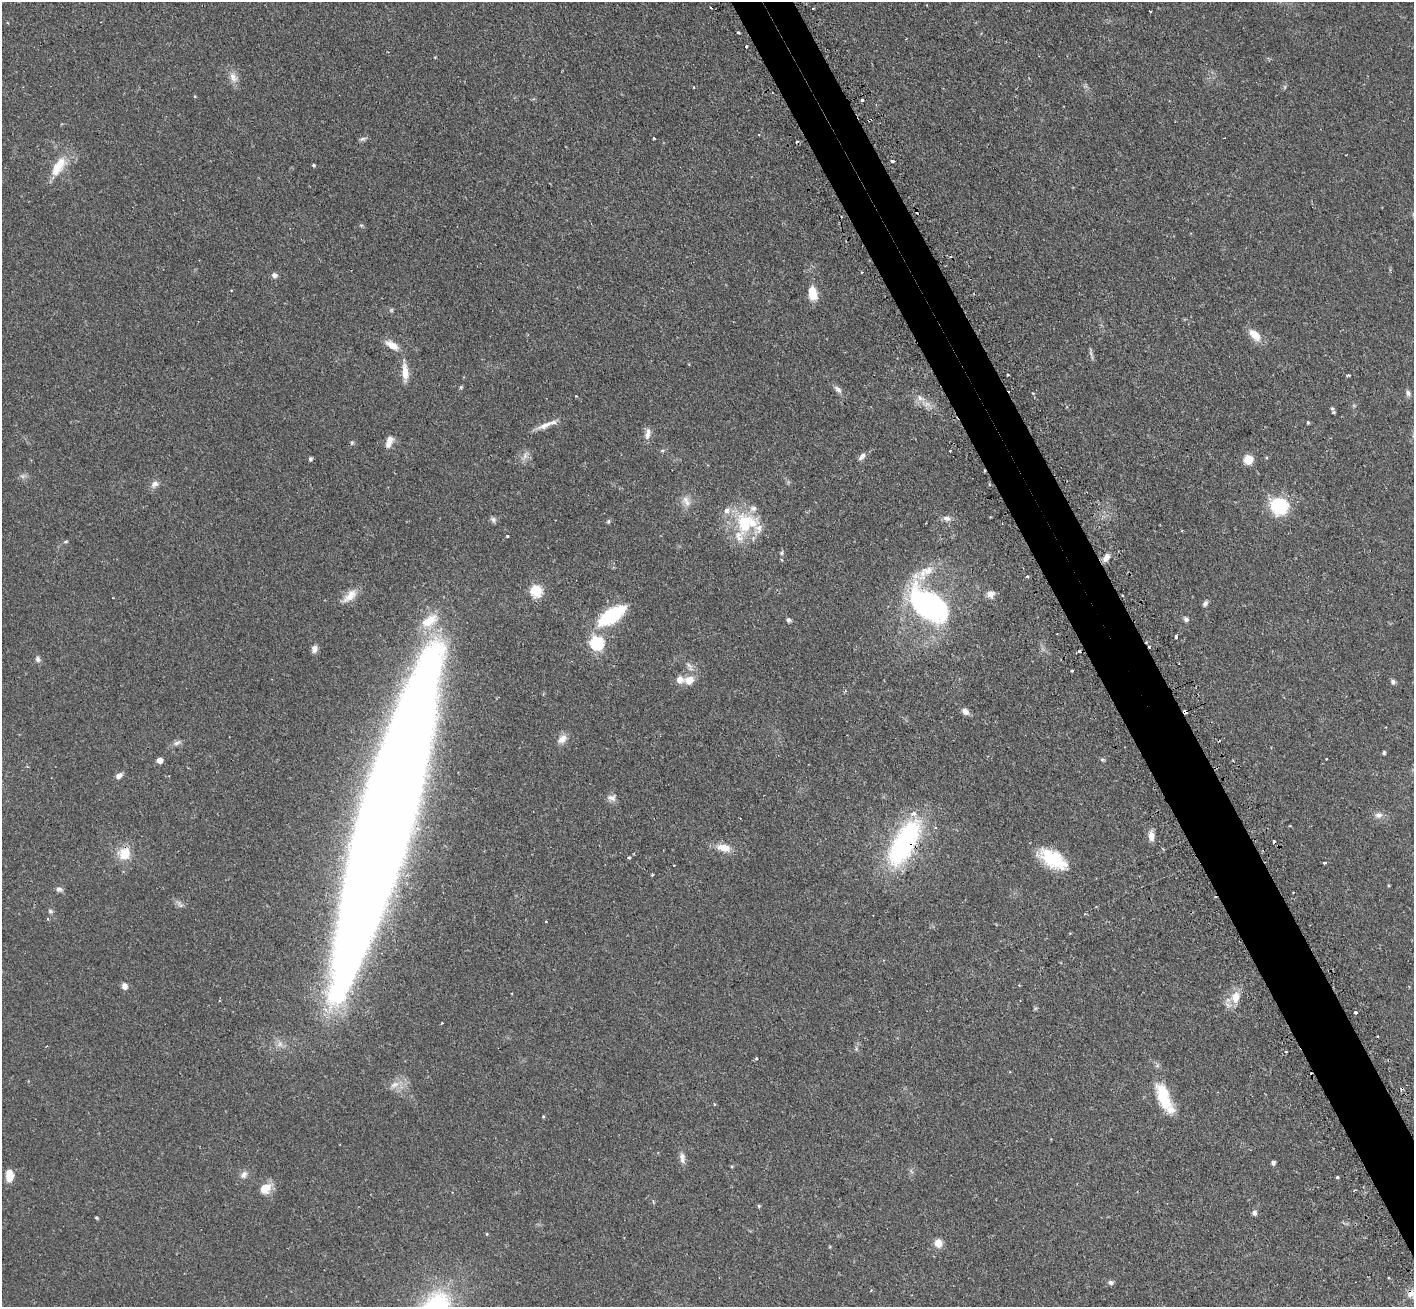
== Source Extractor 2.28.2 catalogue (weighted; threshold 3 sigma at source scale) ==
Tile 6 of 4 x 4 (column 2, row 2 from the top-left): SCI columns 1455-2866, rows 2793-4097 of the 5734 x 5719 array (HDU 1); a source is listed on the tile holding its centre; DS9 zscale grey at full resolution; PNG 1416 x 1309 px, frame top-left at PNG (2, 2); no overlay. Shown black and unused: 4% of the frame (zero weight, under 2 of 3 exposures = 4% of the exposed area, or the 3 px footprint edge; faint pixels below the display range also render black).
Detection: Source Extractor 2.28.2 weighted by HDU 2 'WHT'; one run over the whole footprint, this tile lists its part. Background 0.12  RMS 0.0059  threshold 0.0263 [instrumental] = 3 sigma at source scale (4.5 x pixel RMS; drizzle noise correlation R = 1.50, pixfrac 1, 0.05/0.05 arcsec/px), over >= 5 px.
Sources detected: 141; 2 too faint to see at this stretch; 1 inside a brighter object's white glare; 11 cosmic-ray / hot-pixel residue — not listed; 8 inside a brighter listed object's ellipse — not listed separately; the other 119 listed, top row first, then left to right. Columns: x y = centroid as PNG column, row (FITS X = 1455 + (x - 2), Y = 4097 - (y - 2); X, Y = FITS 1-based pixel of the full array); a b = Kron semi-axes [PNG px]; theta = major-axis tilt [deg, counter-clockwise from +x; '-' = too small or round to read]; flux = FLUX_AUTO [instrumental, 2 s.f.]
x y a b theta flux
711 8 3 2 - 1.4
813 8 3 2 - 0.62
1150 11 3 2 - 0.74
738 32 3 3 - 1.3
746 46 3 3 - 1.1
435 57 5 3 - 0.41
233 77 15 10 -63 4.5
694 87 3 2 - 0.4
862 100 3 3 - 1.9
870 120 5 3 - 0.64
654 138 3 2 - 0.78
363 139 10 5 9 1.4
892 161 3 3 - 1.4
314 165 4 3 - 0.81
58 166 31 13 57 13
361 225 6 4 -17 0.71
862 272 3 3 - 0.62
274 275 7 6 - 2
813 293 16 9 -80 8.7
391 310 5 5 - 0.79
1255 335 18 10 -47 7.1
392 345 18 8 -33 6.1
1091 353 10 4 -77 1.4
405 372 24 8 -86 6.9
1008 375 3 2 - 0.89
1348 375 6 3 9 0.68
461 387 5 4 - 0.72
838 389 13 7 -43 2.4
1408 393 8 6 -67 1.8
919 398 8 6 -49 2.6
1332 409 8 5 -59 1.4
1308 422 4 3 - 0.76
546 425 29 6 21 5.5
648 434 16 7 79 3.6
352 442 5 4 - 0.77
389 442 14 7 72 5.1
662 451 6 4 1 0.79
950 451 3 2 - 0.72
862 456 12 6 45 2.4
310 459 4 4 - 1.2
1248 459 9 9 - 7.5
154 484 12 8 46 3
687 503 13 9 -32 4
1279 506 21 19 -28 26
947 518 11 7 -11 2.6
493 519 9 6 -43 1.5
608 521 6 4 69 0.89
745 523 29 22 77 30
507 536 3 3 - 0.8
66 542 7 3 9 0.68
782 553 6 5 - 0.94
1106 557 11 6 57 3.8
1027 577 3 3 - 2
536 591 6 6 - 53
990 594 10 9 - 3.3
350 596 24 10 42 7
1205 603 8 5 58 1.5
928 605 46 25 -50 110
611 616 25 11 33 52
1186 619 7 6 - 1.5
788 620 6 5 - 1.4
1176 637 3 3 - 9.2
597 643 6 6 - 79
314 649 9 7 66 2.7
38 659 8 6 -61 1.8
689 666 14 6 -55 2.8
1072 671 3 3 - 1.9
689 680 10 9 - 6.3
1393 682 6 6 - 1.4
965 711 9 7 -35 3.2
1185 712 4 3 - 5.7
562 739 13 9 37 4.6
177 743 13 6 24 2.2
1384 753 5 4 - 0.82
1327 759 3 2 - 1
160 760 5 4 - 5.9
1102 760 8 4 -8 0.87
119 776 9 6 35 2.6
612 798 12 8 -6 2.9
1378 815 10 8 16 2.8
386 817 247 35 74 2800
935 827 5 4 - 0.78
1151 836 11 7 -89 4.3
904 843 56 22 61 87
724 848 17 9 -10 7.2
124 854 15 14 - 11
629 858 3 3 - 2.7
1053 859 34 17 -32 24
1325 863 3 3 - 0.82
652 875 3 3 - 0.77
1388 885 5 3 - 0.51
59 889 9 6 -19 1.8
1293 892 2 2 - 0.49
50 911 7 5 -17 1.1
546 922 3 3 - 0.55
124 986 7 6 - 3.1
1235 997 16 11 82 8.2
1356 1012 3 3 - 4.7
442 1023 3 2 - 0.53
394 1085 14 7 32 4.4
1164 1098 42 15 -66 22
714 1104 3 3 - 0.65
543 1116 4 4 - 0.57
682 1158 16 7 -78 3
1273 1162 4 4 - 1.8
732 1166 4 3 - 0.55
244 1175 11 9 61 2.8
9 1176 12 7 89 8.1
1337 1177 3 3 - 0.64
265 1188 14 11 43 8.1
1355 1190 3 2 - 0.54
759 1206 5 4 - 0.74
1254 1213 7 6 - 1.6
97 1218 4 3 - 0.84
487 1234 4 4 - 0.59
938 1243 9 8 - 5.2
1110 1282 7 6 - 1.6
871 1290 3 3 - 0.52
1411 1293 14 10 16 4.9
Overlapping masked pixels (flux is a lower limit): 5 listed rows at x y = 870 120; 1185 712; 386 817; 904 843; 1411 1293
Isophote crosses this tile's border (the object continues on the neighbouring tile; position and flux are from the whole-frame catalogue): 1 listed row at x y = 1411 1293